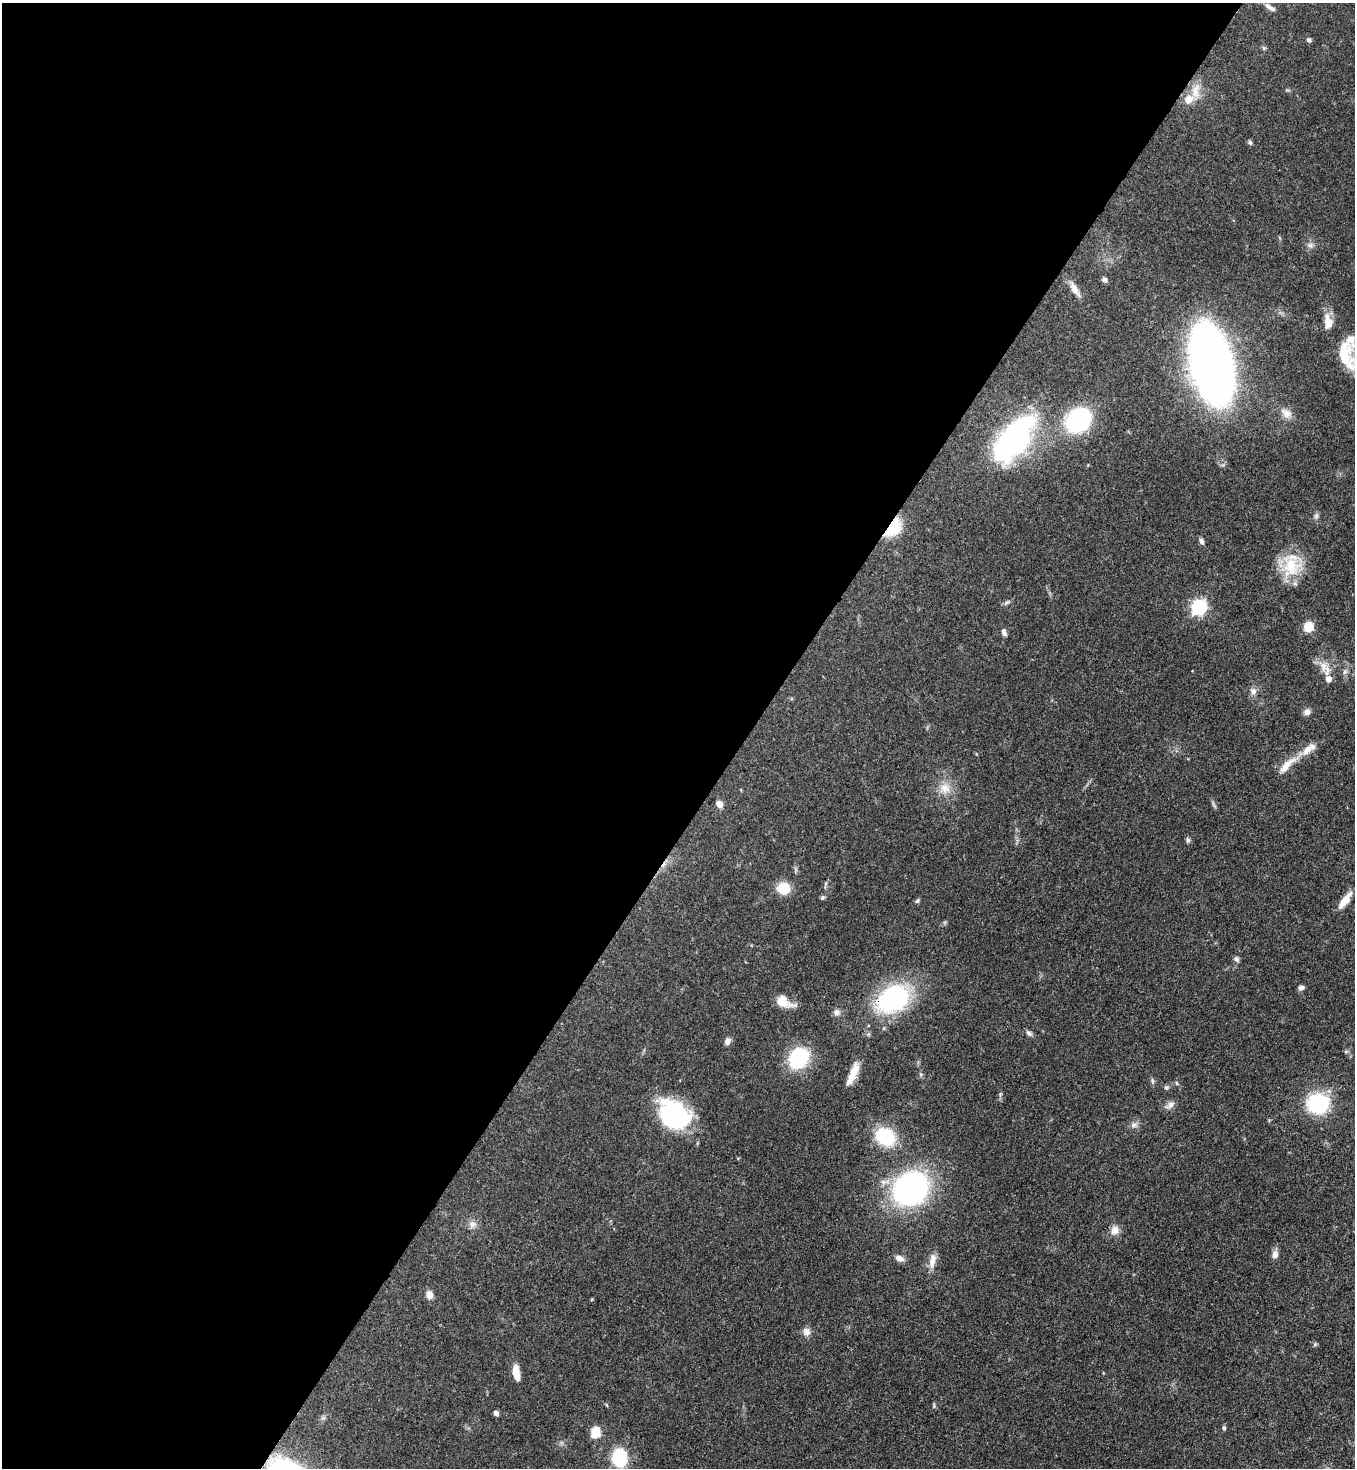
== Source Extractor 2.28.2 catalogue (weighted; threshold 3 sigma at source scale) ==
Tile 5 of 4 x 4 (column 1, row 2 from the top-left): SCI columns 364-1716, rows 2990-4455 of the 6001 x 5979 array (HDU 1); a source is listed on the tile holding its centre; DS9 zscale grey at full resolution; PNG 1357 x 1470 px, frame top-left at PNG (2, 3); no overlay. Shown black and unused: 55% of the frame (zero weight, under 3 of 4 exposures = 7% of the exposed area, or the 3 px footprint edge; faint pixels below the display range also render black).
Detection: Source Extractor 2.28.2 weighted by HDU 2 'WHT'; one run over the whole footprint, this tile lists its part. Background 0.0699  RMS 0.0036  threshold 0.0163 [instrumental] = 3 sigma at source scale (4.5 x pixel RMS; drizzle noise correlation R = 1.50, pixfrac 1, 0.05/0.05 arcsec/px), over >= 5 px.
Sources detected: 75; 5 inside a brighter listed object's ellipse — not listed separately; the other 70 listed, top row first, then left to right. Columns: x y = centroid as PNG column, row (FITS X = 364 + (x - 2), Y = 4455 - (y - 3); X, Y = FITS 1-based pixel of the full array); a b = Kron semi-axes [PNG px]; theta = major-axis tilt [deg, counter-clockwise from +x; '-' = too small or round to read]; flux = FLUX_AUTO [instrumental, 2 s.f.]
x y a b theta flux
1270 7 17 6 -32 2
1309 40 7 5 -45 0.79
1195 91 24 12 84 5.3
1250 143 7 5 -73 0.66
1310 245 7 7 - 1.1
1104 280 7 5 -28 1.1
1075 289 22 7 -60 3.1
1328 322 20 11 -87 4.5
1345 355 36 19 -69 16
1212 364 46 22 -76 500
1286 413 15 11 -36 3.3
1078 420 23 18 47 41
1014 439 50 23 53 82
1316 516 9 6 63 0.93
893 527 22 13 53 13
1201 541 7 5 -73 1.1
1291 567 31 26 -80 14
1007 602 8 4 36 0.74
1199 607 7 6 - 79
1308 627 7 7 - 10
1004 632 10 6 -70 1.2
1323 666 16 11 -69 4
1345 672 7 6 - 0.9
1253 691 9 9 - 1.6
1307 712 9 8 - 1.5
1287 765 32 9 44 5.2
945 788 16 14 -49 5.1
719 804 8 6 -54 2.5
1214 804 12 4 -67 0.76
1188 840 8 5 -90 0.78
783 888 14 13 - 7
822 898 7 5 57 0.61
1345 900 21 7 54 4.6
917 901 7 5 58 0.62
1236 959 8 6 -51 0.91
1301 988 7 5 15 1.3
893 999 37 26 33 45
783 1002 19 10 -25 5.6
837 1012 9 8 - 1.5
1029 1033 10 6 -40 1
727 1041 9 7 68 1.5
1346 1051 7 4 -19 0.55
798 1058 17 14 54 31
854 1071 21 11 65 4.5
921 1074 6 4 72 0.56
1152 1081 9 5 -83 0.77
1177 1083 6 4 -88 0.45
1166 1088 6 6 - 0.7
1000 1094 6 5 - 0.54
1318 1104 16 14 2 38
1170 1105 14 7 30 1.9
674 1115 25 19 -39 60
1134 1125 9 6 27 1.3
885 1137 19 16 -32 20
911 1188 24 22 40 110
472 1224 10 10 - 2
1115 1230 13 11 71 2.6
1275 1255 10 8 68 1.9
900 1258 11 7 -24 2
932 1261 22 8 80 3.4
429 1295 9 7 -77 2.5
806 1332 10 9 - 2.1
1315 1344 5 5 - 0.56
516 1372 15 7 -81 4.7
607 1405 5 3 - 0.33
934 1406 7 3 90 0.49
496 1413 6 5 - 1.1
1224 1428 6 5 - 0.65
595 1433 11 8 69 7
619 1458 13 11 81 24
Overlapping masked pixels (flux is a lower limit): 2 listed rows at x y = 893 527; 893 999
Isophote crosses this tile's border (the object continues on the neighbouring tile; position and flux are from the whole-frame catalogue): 1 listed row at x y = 1345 355